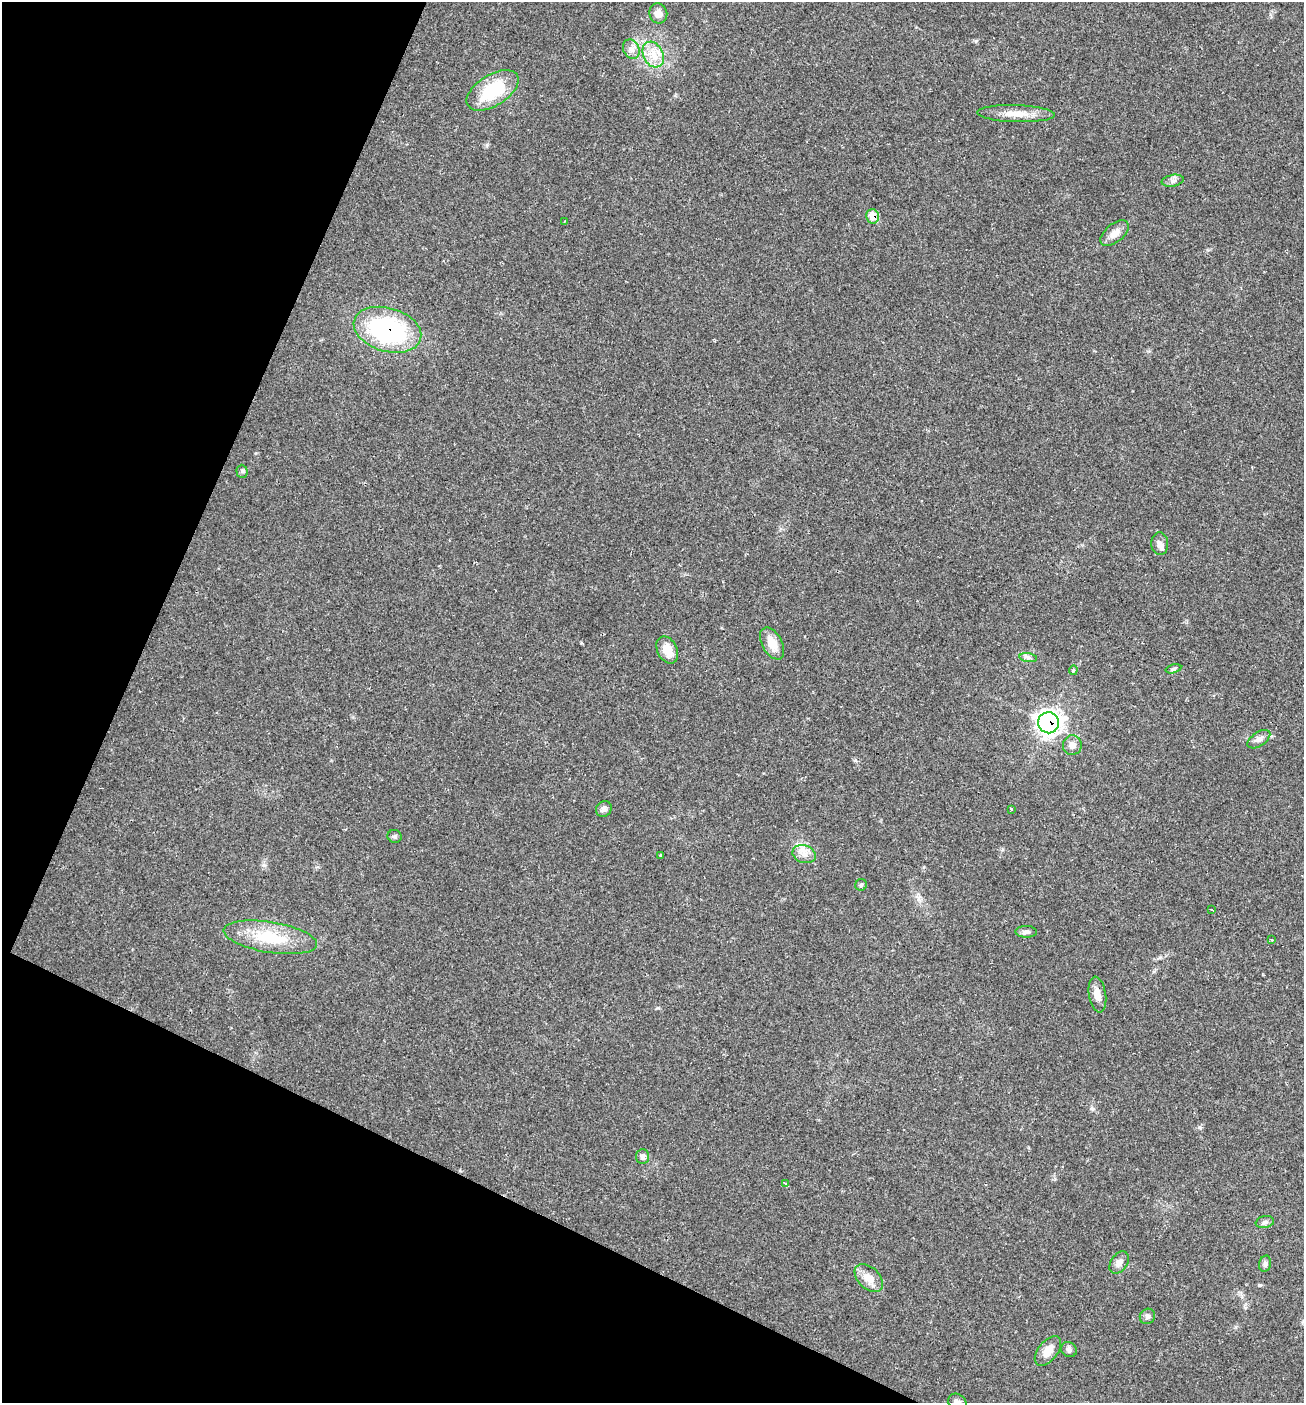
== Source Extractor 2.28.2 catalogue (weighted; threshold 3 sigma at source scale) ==
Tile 9 of 4 x 4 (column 1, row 3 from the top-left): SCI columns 139-1440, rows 1403-2803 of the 5617 x 5606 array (HDU 1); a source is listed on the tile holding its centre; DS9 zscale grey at full resolution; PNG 1306 x 1405 px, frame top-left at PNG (2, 2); each listed source drawn as its Kron ellipse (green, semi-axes under 4 px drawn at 4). Shown black and unused: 23% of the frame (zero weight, under 2 of 3 exposures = <1% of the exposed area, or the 3 px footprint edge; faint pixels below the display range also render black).
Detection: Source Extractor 2.28.2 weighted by HDU 2 'WHT'; one run over the whole footprint, this tile lists its part. Background 0.0642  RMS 0.0053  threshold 0.0239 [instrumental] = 3 sigma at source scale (4.5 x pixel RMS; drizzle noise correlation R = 1.50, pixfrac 1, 0.05/0.05 arcsec/px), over >= 5 px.
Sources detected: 41; all 41 listed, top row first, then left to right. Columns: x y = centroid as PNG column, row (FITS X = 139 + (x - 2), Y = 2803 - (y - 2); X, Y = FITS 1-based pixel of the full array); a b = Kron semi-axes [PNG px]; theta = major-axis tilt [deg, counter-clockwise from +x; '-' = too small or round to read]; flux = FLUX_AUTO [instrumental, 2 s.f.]
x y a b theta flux
658 13 10 9 - 3.6
631 49 10 8 -64 2.9
653 55 13 10 -63 6.9
493 90 29 15 32 29
1016 114 39 8 -2 8.7
1173 181 11 5 9 1.9
873 216 7 6 - 8.8
565 221 3 2 - 0.5
1114 233 17 9 40 4.7
387 330 34 21 -16 77
242 471 6 5 - 1.1
1160 544 11 8 -85 2.7
772 643 17 10 -62 8.2
667 650 14 10 -63 7.2
1028 658 9 4 -9 1.4
1173 669 8 4 14 1.1
1073 670 5 3 - 0.79
1048 723 10 10 - 260
1259 739 13 7 34 2.8
1072 745 10 9 - 3.2
604 809 8 7 - 1.9
1011 809 3 3 - 1.3
395 836 7 6 - 1.2
804 854 12 9 -20 4
660 855 3 3 - 0.82
861 885 6 5 - 0.87
1211 910 4 2 - 1.3
1026 932 10 6 -1 2
270 937 47 15 -9 25
1271 940 3 3 - 1.9
1097 994 18 8 -81 4.8
642 1156 7 6 - 2.3
786 1184 3 3 - 1.2
1265 1222 9 6 11 1.6
1119 1263 12 8 56 3.2
1265 1264 8 6 76 1.4
869 1278 17 10 -45 6.4
1147 1316 8 7 - 1.6
1069 1350 8 7 - 1.8
1048 1351 17 9 52 6
957 1402 10 8 -40 2.7
Overlapping masked pixels (flux is a lower limit): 3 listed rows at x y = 873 216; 387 330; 1048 723
Isophote crosses this tile's border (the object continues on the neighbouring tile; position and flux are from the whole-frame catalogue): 1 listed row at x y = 957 1402
Unlisted compact peaks at least as high as the median listed source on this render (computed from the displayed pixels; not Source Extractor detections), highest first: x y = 1199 1127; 1259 1285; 976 41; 264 865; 581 643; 1092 1109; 658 1008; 855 760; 487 145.